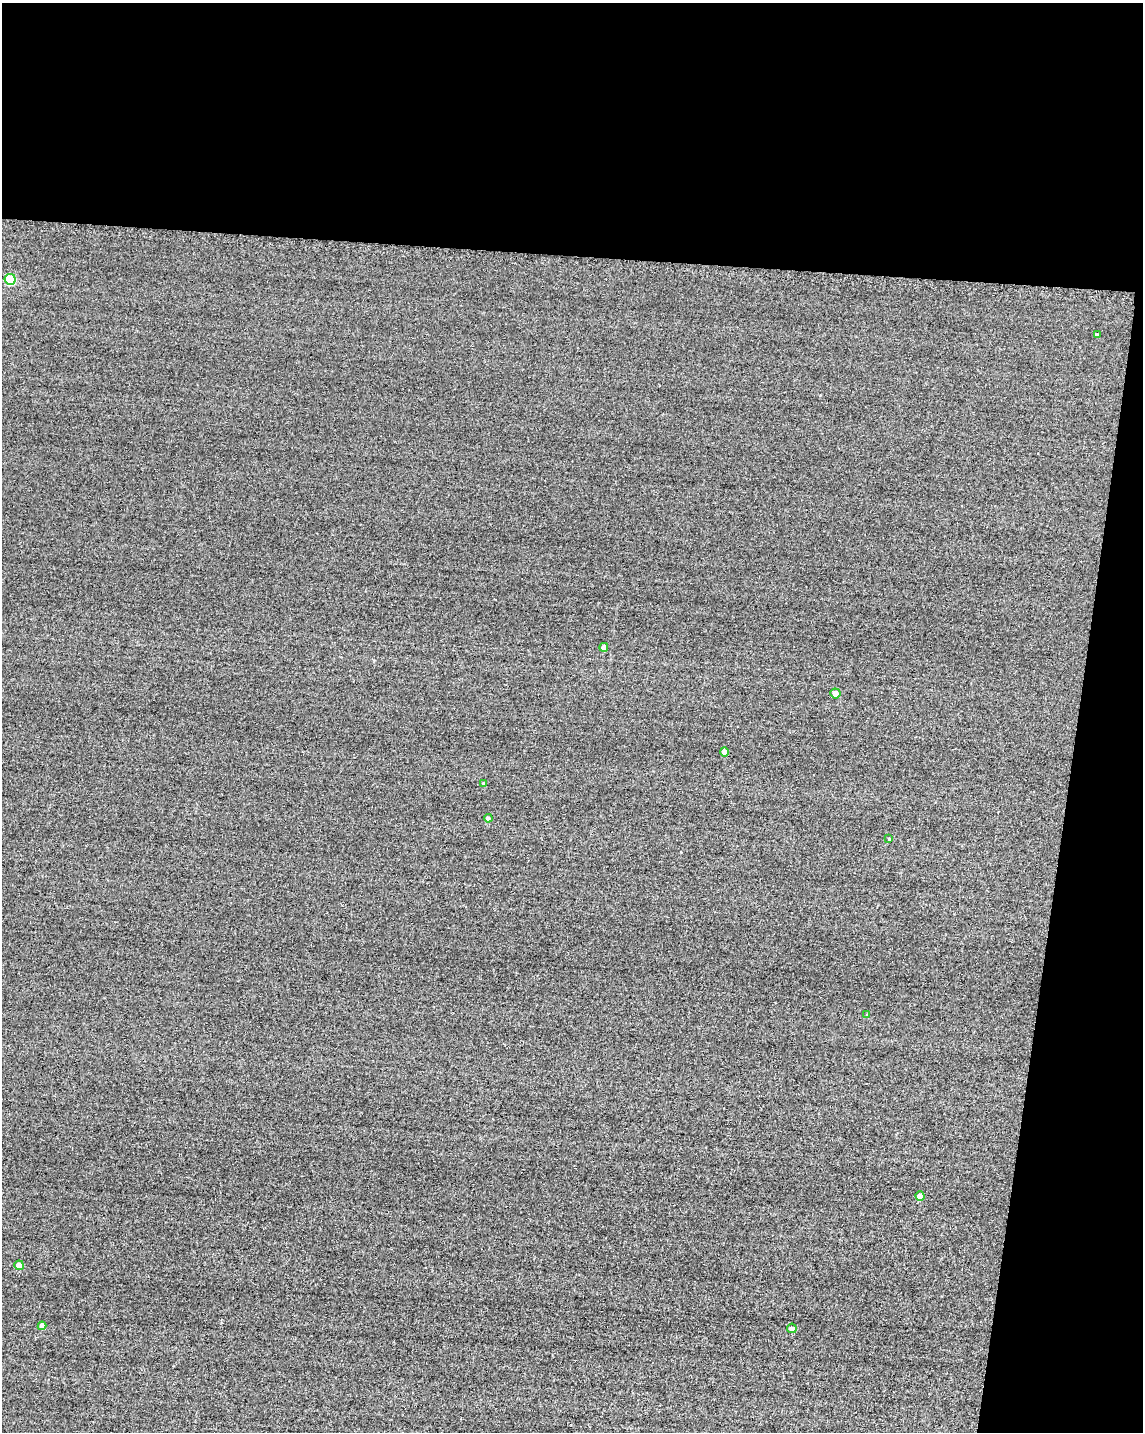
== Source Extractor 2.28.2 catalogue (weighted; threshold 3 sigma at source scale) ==
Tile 4 of 4 x 3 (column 4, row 1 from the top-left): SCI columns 3451-4591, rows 3108-4537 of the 4849 x 4881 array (HDU 1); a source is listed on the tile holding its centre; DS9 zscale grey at full resolution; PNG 1145 x 1434 px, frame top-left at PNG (2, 3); each listed source drawn as its Kron ellipse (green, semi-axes under 4 px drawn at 4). Shown black and unused: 24% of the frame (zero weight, under 2 of 3 exposures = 12% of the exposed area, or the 3 px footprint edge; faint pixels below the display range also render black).
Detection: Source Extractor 2.28.2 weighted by HDU 2 'WHT'; one run over the whole footprint, this tile lists its part. Background -0.229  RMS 3.4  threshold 15.2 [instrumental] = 3 sigma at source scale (4.5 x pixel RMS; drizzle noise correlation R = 1.50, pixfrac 1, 0.05/0.05 arcsec/px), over >= 5 px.
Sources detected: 13; all 13 listed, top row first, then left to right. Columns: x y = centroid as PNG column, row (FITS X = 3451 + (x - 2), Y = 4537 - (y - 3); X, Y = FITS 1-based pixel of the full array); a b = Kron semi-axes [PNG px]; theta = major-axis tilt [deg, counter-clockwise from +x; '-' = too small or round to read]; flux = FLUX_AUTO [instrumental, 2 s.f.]
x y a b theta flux
10 279 5 5 - 16000
1097 335 3 3 - 520
604 647 4 4 - 1400
835 693 5 5 - 2500
725 752 4 4 - 1900
483 783 3 3 - 240
488 818 4 4 - 790
889 839 3 3 - 240
867 1015 4 4 - 290
920 1196 4 4 - 2100
19 1265 5 4 - 4000
42 1326 4 4 - 1200
792 1328 5 5 - 2000